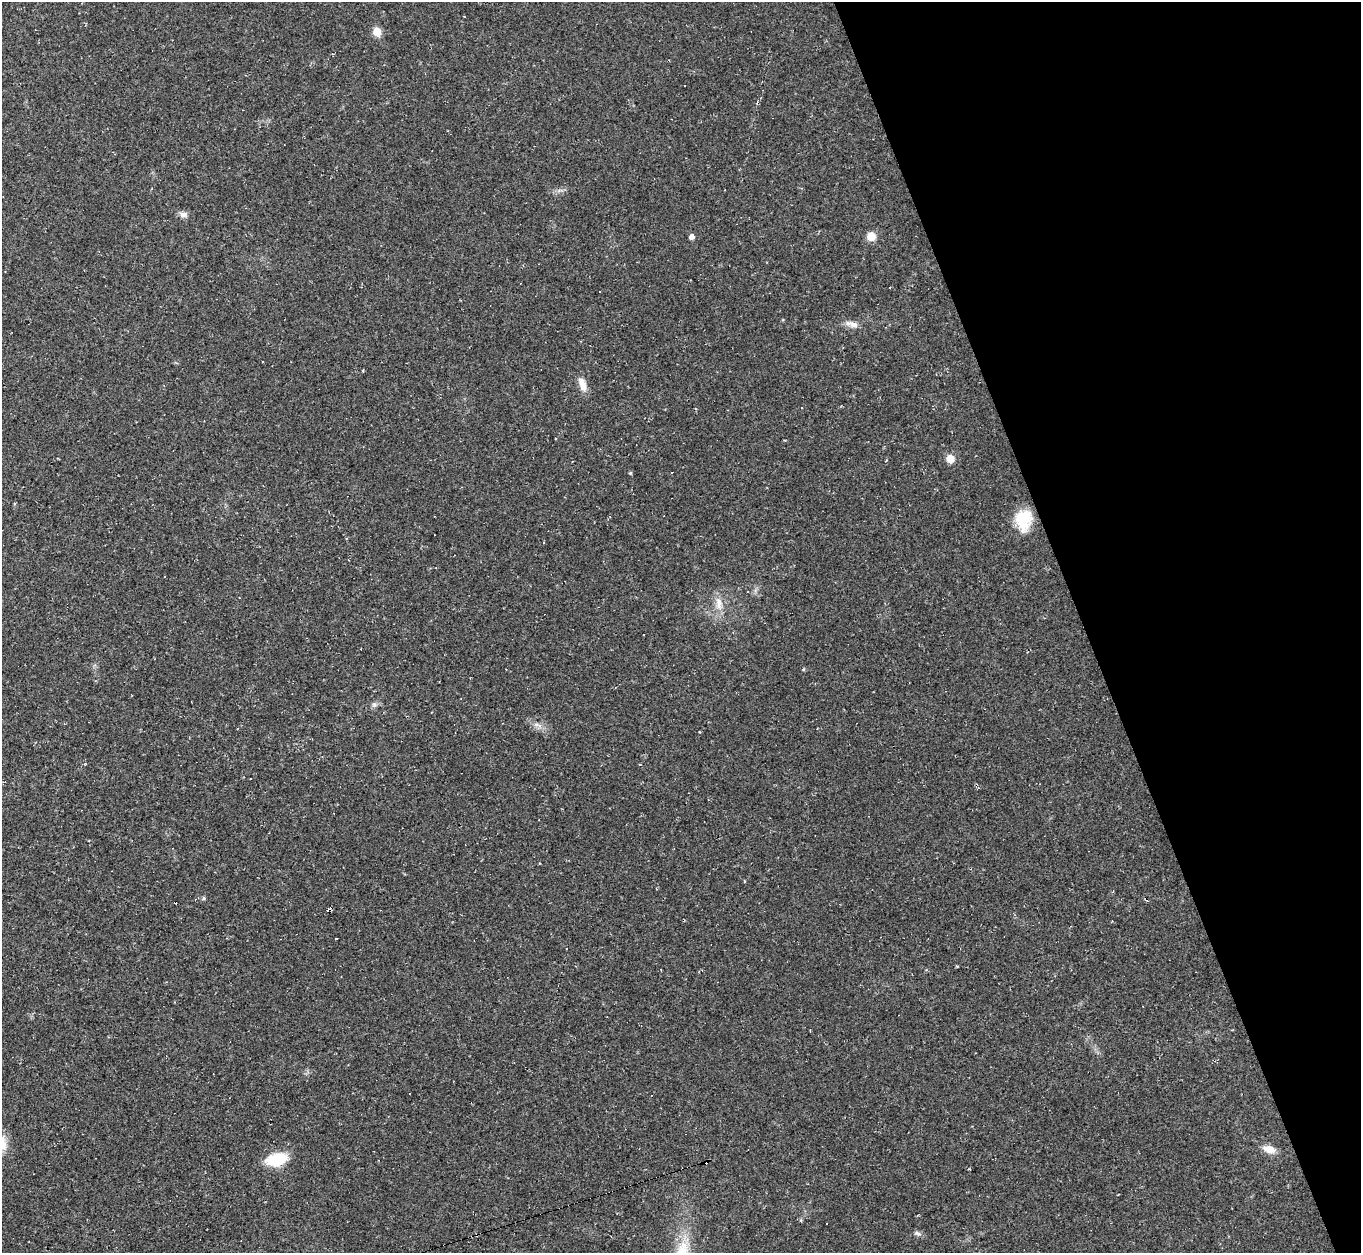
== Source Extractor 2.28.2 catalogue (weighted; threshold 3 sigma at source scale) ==
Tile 12 of 4 x 4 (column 4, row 3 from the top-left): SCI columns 4079-5437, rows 1524-2774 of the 5437 x 5422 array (HDU 1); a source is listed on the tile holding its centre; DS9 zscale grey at full resolution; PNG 1363 x 1255 px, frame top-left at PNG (2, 2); no overlay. Shown black and unused: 20% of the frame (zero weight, under 2 of 3 exposures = <1% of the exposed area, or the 3 px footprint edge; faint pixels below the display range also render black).
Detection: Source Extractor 2.28.2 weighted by HDU 2 'WHT'; one run over the whole footprint, this tile lists its part. Background 0.052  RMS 0.007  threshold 0.0317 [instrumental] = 3 sigma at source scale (4.5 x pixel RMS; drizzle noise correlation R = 1.50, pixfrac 1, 0.05/0.05 arcsec/px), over >= 5 px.
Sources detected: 29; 7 cosmic-ray / hot-pixel residue — not listed; the other 22 listed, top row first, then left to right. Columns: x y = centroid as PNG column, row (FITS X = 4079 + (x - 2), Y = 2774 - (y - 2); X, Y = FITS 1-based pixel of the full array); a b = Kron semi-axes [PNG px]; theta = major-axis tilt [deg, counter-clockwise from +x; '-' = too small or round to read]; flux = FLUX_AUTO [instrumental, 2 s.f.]
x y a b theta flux
377 32 6 5 - 18
183 214 10 8 -8 3.5
871 236 7 7 - 10
692 237 5 5 - 3.6
852 324 20 7 -15 4.6
263 362 2 2 - 0.64
582 384 20 8 -71 6.6
950 458 8 8 - 6.8
672 472 2 2 - 0.39
630 473 4 4 - 0.86
14 504 4 3 - 1
1024 520 24 18 86 22
165 577 3 2 - 0.7
719 603 21 9 -83 7.9
803 669 5 3 - 0.74
374 704 7 6 - 1.9
536 724 9 4 -9 2.3
203 898 5 5 - 1.2
336 939 3 2 - 0.94
1269 1149 13 8 -17 7.8
276 1159 18 11 13 29
917 1233 11 5 -15 1.9